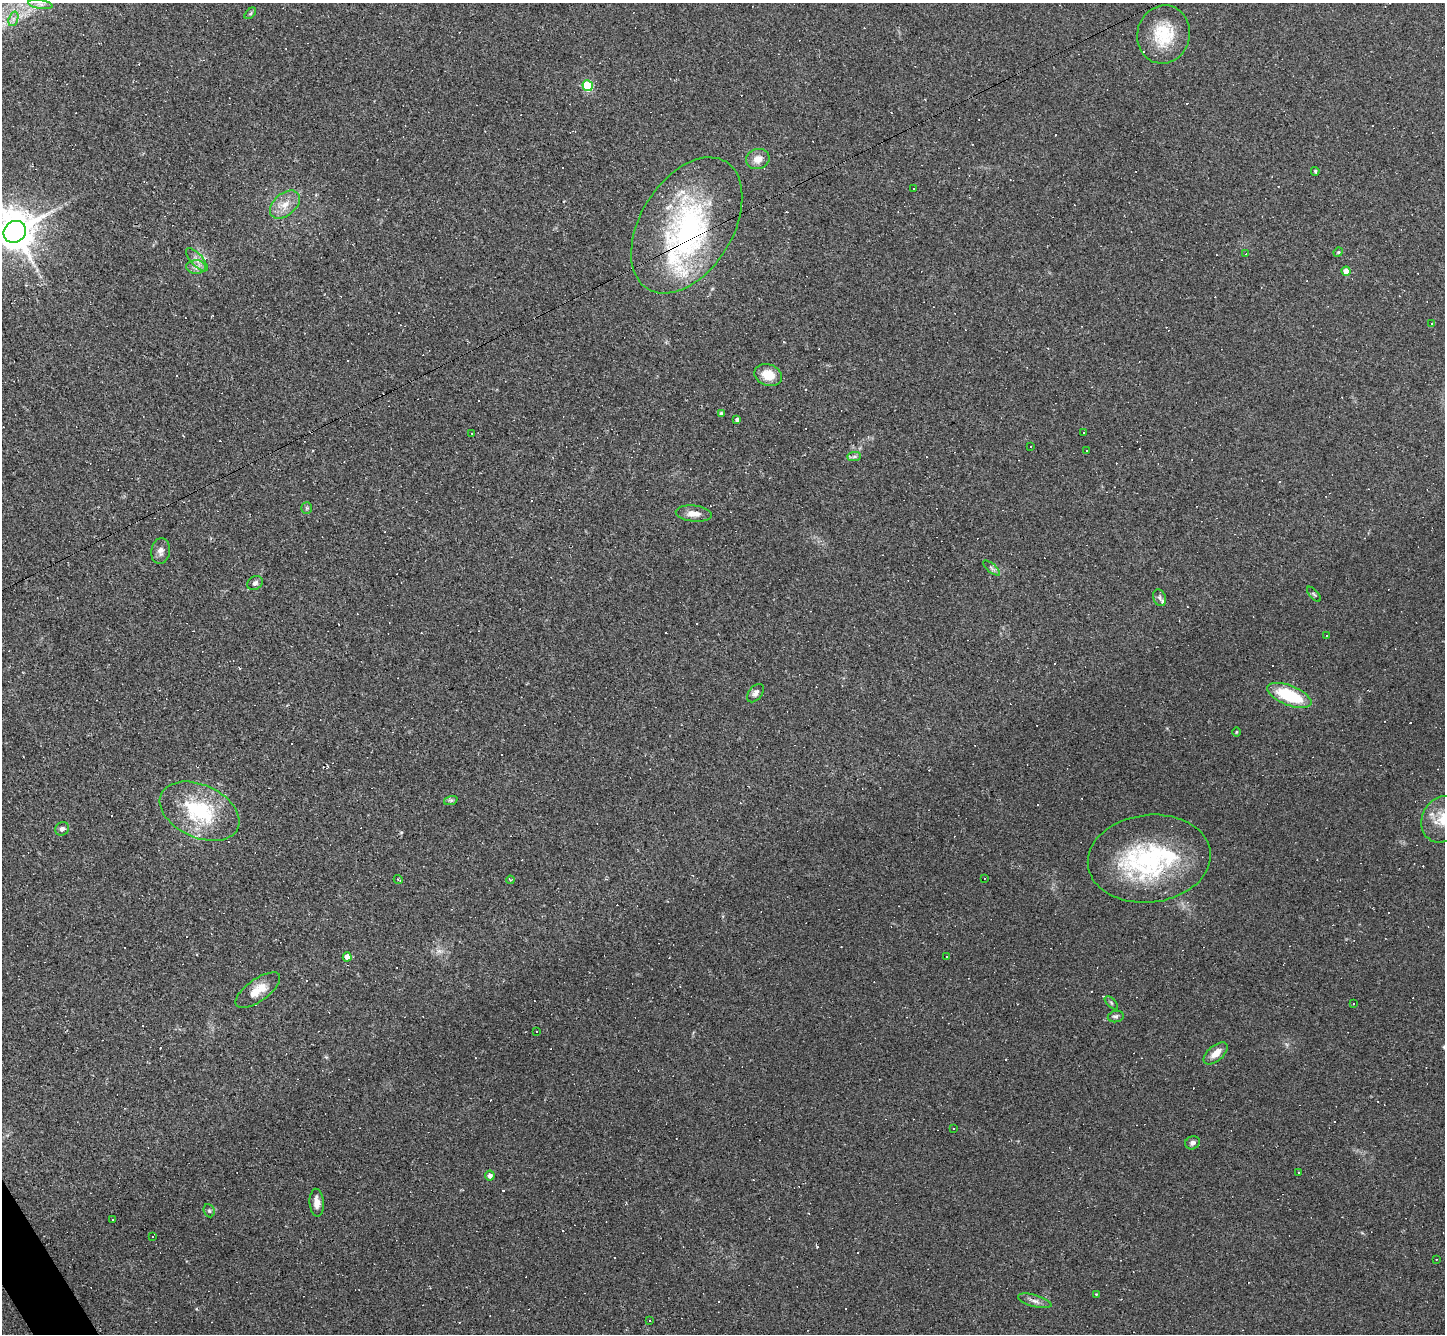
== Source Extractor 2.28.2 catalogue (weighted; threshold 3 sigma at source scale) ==
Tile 7 of 4 x 4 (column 3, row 2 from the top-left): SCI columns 2889-4331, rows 2815-4146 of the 5775 x 5766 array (HDU 1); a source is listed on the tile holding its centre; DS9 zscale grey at full resolution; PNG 1447 x 1336 px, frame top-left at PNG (2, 3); each listed source drawn as its Kron ellipse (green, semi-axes under 4 px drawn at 4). Shown black and unused: <1% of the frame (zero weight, under 2 of 3 exposures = <1% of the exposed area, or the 3 px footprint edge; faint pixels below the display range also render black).
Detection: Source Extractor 2.28.2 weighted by HDU 2 'WHT'; one run over the whole footprint, this tile lists its part. Background 0.112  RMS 0.0072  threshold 0.0323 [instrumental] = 3 sigma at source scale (4.5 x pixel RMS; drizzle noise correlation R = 1.50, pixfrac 1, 0.05/0.05 arcsec/px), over >= 5 px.
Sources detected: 135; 65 cosmic-ray / hot-pixel residue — neither listed nor drawn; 6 inside a brighter listed object's ellipse — not listed separately; the other 64 listed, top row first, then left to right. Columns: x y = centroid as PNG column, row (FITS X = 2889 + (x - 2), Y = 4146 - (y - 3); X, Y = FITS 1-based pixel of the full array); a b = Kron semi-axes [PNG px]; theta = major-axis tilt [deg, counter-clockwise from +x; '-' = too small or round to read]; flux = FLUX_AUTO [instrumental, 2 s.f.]
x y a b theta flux
40 4 12 4 -8 3.2
250 13 7 4 45 1.1
13 19 7 4 72 2.4
1163 34 29 26 78 29
588 86 5 5 - 60
758 159 12 10 19 6.6
1315 171 4 3 - 0.97
914 188 3 2 - 1.3
285 205 17 11 40 9.1
687 225 75 46 58 150
15 232 12 10 38 2400
1338 252 5 4 - 0.76
1246 254 3 2 - 0.57
197 260 15 6 -48 3.8
196 267 10 7 -2 3.2
1346 271 4 4 - 7.1
1432 323 3 2 - 1
768 375 14 10 -20 12
721 414 4 4 - 2.4
737 419 4 4 - 1.6
472 433 3 2 - 1
1083 433 3 3 - 1.2
1031 446 3 3 - 5.5
1087 450 3 3 - 1.3
854 456 7 4 1 1.6
307 508 6 5 - 1
694 514 18 8 -6 6.4
161 551 13 9 82 3.8
992 568 10 3 -40 1.4
255 583 8 6 35 2.1
1314 594 9 3 -48 1
1160 598 8 6 -69 1.9
1326 635 2 2 - 0.56
755 693 10 6 51 3
1289 695 23 9 -22 36
1236 732 4 3 - 0.61
451 800 7 4 18 1.3
199 811 42 26 -25 56
1442 819 24 20 62 20
62 829 7 6 - 2.2
1149 859 62 43 7 110
984 878 2 2 - 0.65
398 880 4 2 - 0.69
510 880 4 3 - 0.81
947 956 3 3 - 12
347 957 4 4 - 6.9
258 990 26 11 36 12
1111 1003 8 3 -45 0.94
1354 1004 3 2 - 0.58
1116 1016 8 5 11 1.7
537 1032 2 2 - 0.6
1216 1053 14 7 40 6.6
954 1128 3 2 - 0.68
1192 1143 7 6 - 2.4
1299 1172 2 2 - 0.77
490 1176 5 5 - 3.2
317 1203 14 7 -87 5.4
209 1211 7 5 -68 1.2
112 1219 3 2 - 1.2
152 1236 3 2 - 0.57
1436 1259 3 2 - 0.73
1096 1294 3 2 - 0.5
1035 1301 17 6 -16 3.6
649 1321 3 3 - 2.6
Overlapping masked pixels (flux is a lower limit): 1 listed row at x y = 687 225
Isophote crosses this tile's border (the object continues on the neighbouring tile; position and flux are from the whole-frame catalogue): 2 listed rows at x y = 15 232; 1442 819
Unlisted compact peaks at least as high as the median listed source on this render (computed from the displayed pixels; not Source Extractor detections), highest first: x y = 401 832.